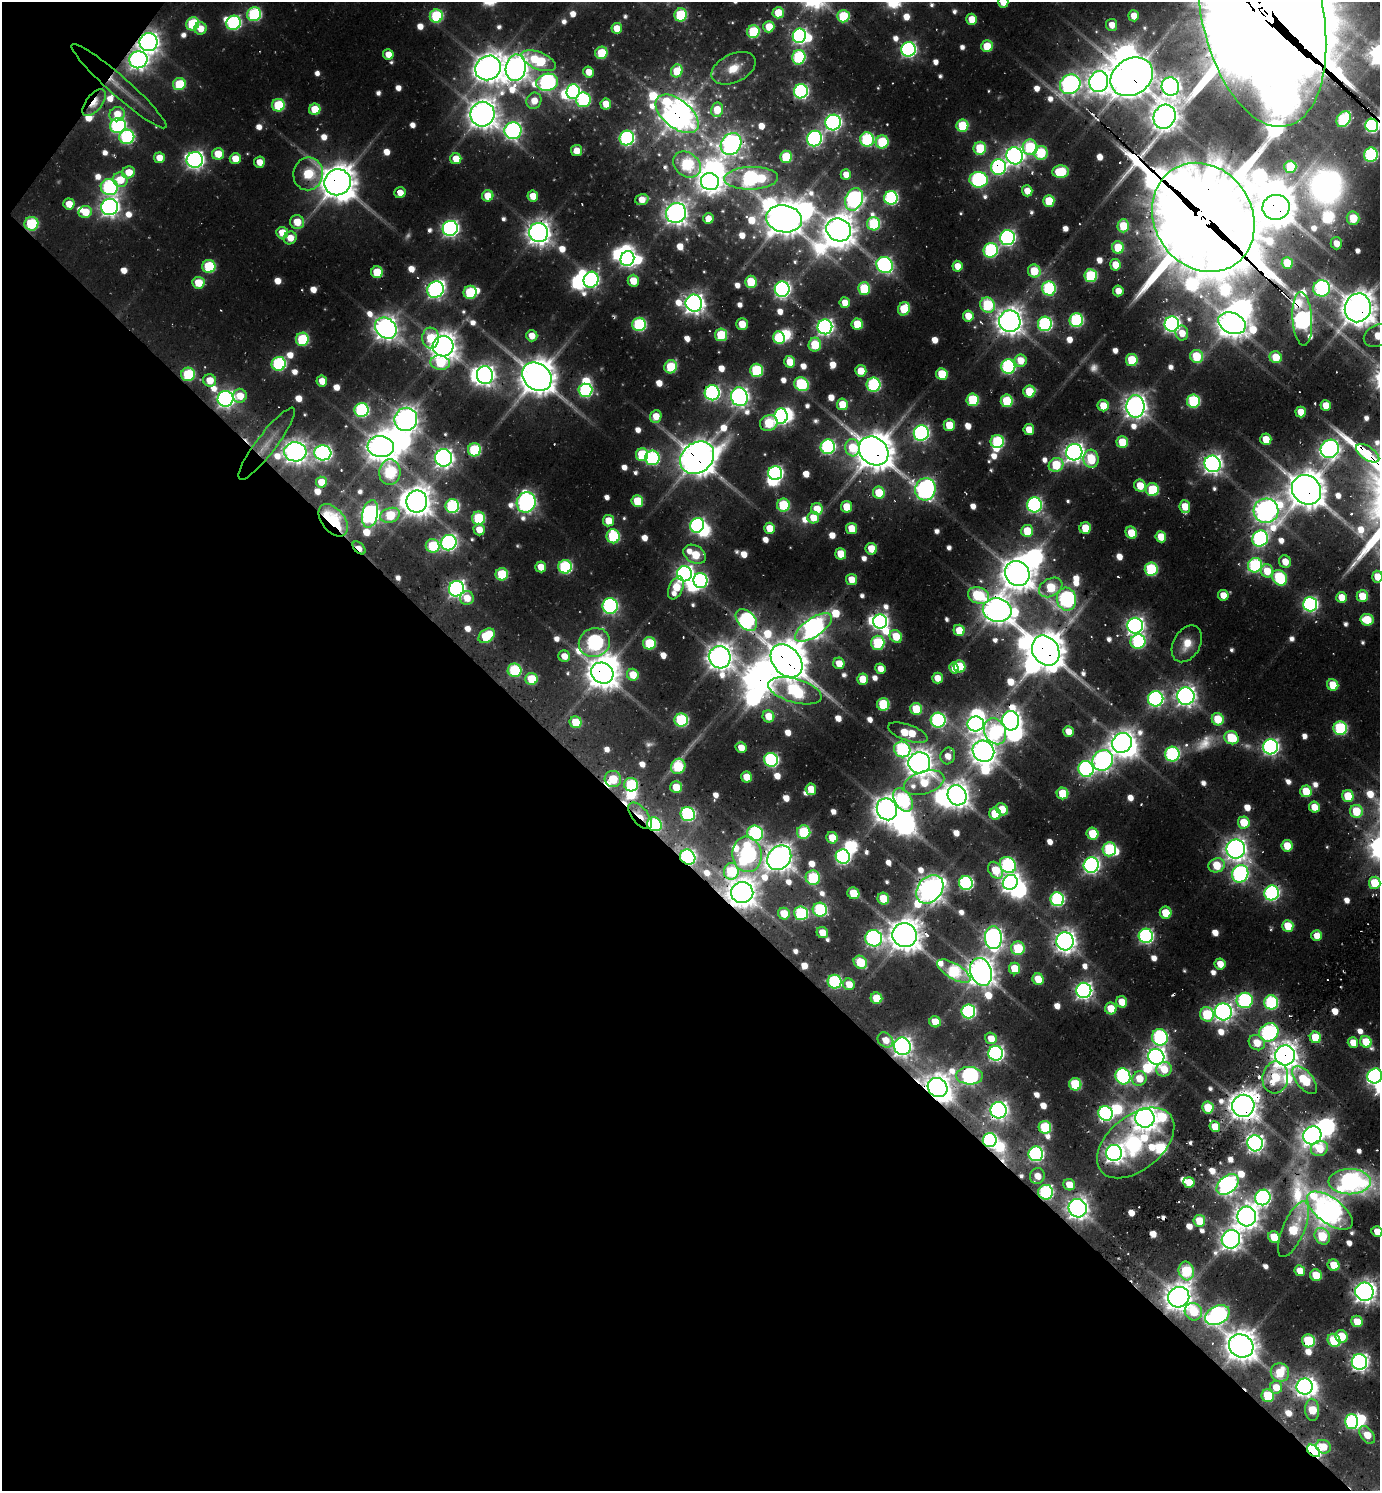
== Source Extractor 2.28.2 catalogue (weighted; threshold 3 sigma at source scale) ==
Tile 9 of 4 x 4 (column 1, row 3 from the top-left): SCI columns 644-2021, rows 1491-2979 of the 6306 x 6247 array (HDU 1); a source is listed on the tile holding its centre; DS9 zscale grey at full resolution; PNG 1382 x 1493 px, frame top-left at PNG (2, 2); each listed source drawn as its Kron ellipse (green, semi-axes under 4 px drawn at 4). Shown black and unused: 43% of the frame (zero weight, under 2 of 3 exposures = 12% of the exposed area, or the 3 px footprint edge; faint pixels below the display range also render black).
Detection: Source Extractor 2.28.2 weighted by HDU 2 'WHT'; one run over the whole footprint, this tile lists its part. Background 0.0765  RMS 0.01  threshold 0.0464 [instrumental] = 3 sigma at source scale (4.5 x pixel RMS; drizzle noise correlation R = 1.50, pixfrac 1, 0.05/0.05 arcsec/px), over >= 5 px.
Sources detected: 838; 25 too faint to see at this stretch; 56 inside a brighter object's white glare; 12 cosmic-ray / hot-pixel residue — neither listed nor drawn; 7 inside a brighter listed object's ellipse — not listed separately; of the other 738, all 500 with FLUX_AUTO >= 19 (the completeness limit of this list) listed and drawn (238 fainter detections not listed), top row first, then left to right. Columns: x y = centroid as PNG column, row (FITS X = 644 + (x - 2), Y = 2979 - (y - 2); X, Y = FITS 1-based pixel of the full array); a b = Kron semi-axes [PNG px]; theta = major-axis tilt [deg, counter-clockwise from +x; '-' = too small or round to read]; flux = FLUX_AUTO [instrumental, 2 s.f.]
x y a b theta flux
1003 2 5 5 - 26
1262 11 117 60 -78 49000
778 13 6 5 - 41
254 14 7 7 - 180
681 15 6 6 - 110
436 16 6 6 - 130
843 16 6 6 - 80
1134 16 5 5 - 21
972 19 5 5 - 29
234 23 7 7 - 250
193 24 7 6 - 110
1112 25 6 5 - 19
769 27 6 5 - 35
200 28 6 6 - 21
617 28 5 5 - 26
753 32 6 6 - 110
799 36 7 6 - 400
148 42 9 9 - 1000
987 46 6 5 - 48
908 49 7 7 - 400
601 53 6 6 - 58
388 54 5 5 - 21
799 57 7 6 - 180
138 60 9 8 - 840
539 61 18 8 -22 110
488 68 13 12 - 2000
516 68 13 10 81 1400
734 68 23 14 26 28
677 71 6 5 - 46
588 72 5 5 - 21
1132 77 22 18 34 4400
547 82 11 8 12 410
1099 82 10 9 - 1200
179 84 6 6 - 71
1070 84 11 9 36 810
119 86 63 9 -41 29
1170 87 9 8 - 920
801 91 7 7 - 330
573 92 7 6 - 240
583 100 7 7 - 180
534 101 8 7 - 23
94 103 16 8 51 29
606 104 5 5 - 26
278 105 6 6 - 88
315 109 6 5 - 43
717 110 7 6 - 38
117 114 8 7 - 27
482 114 12 12 - 2100
677 114 25 14 -39 2000
1164 117 12 10 65 1500
1344 119 8 6 56 170
833 122 8 7 - 540
118 125 8 7 - 320
1372 125 7 6 - 300
962 126 6 6 - 82
513 131 8 8 - 520
127 137 7 7 - 200
627 138 7 7 - 310
814 138 8 7 - 410
867 139 7 7 - 170
882 142 6 6 - 100
731 144 11 9 55 760
1030 147 8 7 - 130
980 148 6 6 - 72
577 151 5 5 - 20
1041 153 7 6 - 96
218 154 6 6 - 34
1371 155 7 7 - 200
1015 156 8 8 - 770
786 157 6 6 - 74
159 158 5 5 - 22
235 159 5 5 - 28
456 159 5 5 - 30
195 160 8 8 - 660
259 162 5 5 - 19
687 164 15 11 -39 150
998 167 8 7 - 320
1290 167 6 6 - 71
129 172 6 6 - 29
1061 172 8 6 5 88
308 174 16 15 - 98
846 175 5 5 - 20
751 178 27 11 2 370
120 180 7 7 - 36
979 180 9 8 - 280
337 182 13 13 - 2900
710 182 9 8 - 960
109 187 9 8 - 270
1027 191 5 5 - 24
400 193 5 5 - 19
488 196 6 5 - 34
533 196 5 5 - 27
891 198 7 6 - 240
854 199 11 8 68 530
642 200 7 5 17 22
1049 201 6 5 - 55
69 204 5 5 - 25
110 207 8 8 - 800
1276 207 14 12 12 2900
85 212 6 6 - 34
676 213 10 9 - 1100
1203 217 57 49 -57 20000
1353 218 6 6 - 49
708 219 5 5 - 20
784 219 18 13 -8 2700
297 222 7 7 - 37
31 224 7 7 - 120
874 224 6 6 - 120
1123 226 6 6 - 55
450 228 7 7 - 520
839 230 12 11 - 2200
539 232 9 9 - 1400
282 233 6 5 - 32
290 238 7 6 - 22
1007 238 7 7 - 450
1336 243 6 6 - 20
1118 248 6 6 - 55
991 250 7 7 - 220
627 259 7 6 - 430
1287 263 5 5 - 44
885 265 9 7 -42 380
1115 265 5 5 - 30
209 266 6 6 - 100
957 266 5 5 - 23
1034 271 7 6 - 58
377 272 6 6 - 54
1091 276 6 6 - 130
591 280 8 7 - 350
633 281 6 5 - 36
751 282 6 6 - 58
198 283 6 6 - 41
864 288 6 6 - 79
1049 288 7 7 - 190
1322 288 8 8 - 390
782 289 7 7 - 500
435 290 8 8 - 520
1118 291 5 5 - 20
470 292 6 6 - 100
694 303 8 8 - 990
845 303 5 5 - 24
988 305 8 7 - 120
1358 308 14 13 - 2700
904 309 7 5 65 60
968 316 5 5 - 27
1302 319 27 10 -86 720
1076 320 7 6 - 200
1010 321 11 10 - 1600
1232 323 14 10 -22 2000
639 324 7 6 - 190
742 324 6 6 - 28
857 324 5 5 - 49
1045 324 7 7 - 270
1172 324 7 7 - 560
825 327 7 7 - 550
386 328 12 9 -41 1400
1182 333 7 6 - 22
721 335 6 6 - 72
532 336 6 5 - 20
1378 336 14 10 25 36
430 338 10 8 88 43
779 338 6 5 - 110
302 339 6 6 - 110
815 345 7 6 - 63
443 346 10 10 - 1700
1197 356 6 6 - 72
1276 357 6 5 - 41
1020 360 6 6 - 29
1132 360 6 6 - 66
790 362 6 5 - 34
440 363 10 7 -10 66
279 364 7 7 - 210
1008 366 7 7 - 260
671 367 7 6 - 86
756 370 6 6 - 120
861 371 6 5 - 28
188 374 7 6 - 110
942 374 6 5 - 53
485 375 9 8 - 820
537 377 16 13 -39 3400
210 380 6 6 - 28
322 381 5 5 - 23
802 384 7 6 - 140
873 385 7 7 - 190
585 390 7 6 - 200
1029 392 6 6 - 58
712 393 7 7 - 370
240 396 7 7 - 29
739 397 9 8 - 730
225 399 8 8 - 600
973 400 6 6 - 95
1007 401 6 6 - 83
1193 401 6 6 - 150
842 404 6 5 - 39
1103 406 6 5 - 31
1135 406 11 9 89 1200
1326 406 5 5 - 29
362 410 7 7 - 230
1301 412 5 5 - 29
656 416 6 5 - 28
781 416 7 6 - 420
406 419 12 11 - 1500
769 423 9 7 24 81
949 425 6 5 - 38
1029 430 5 5 - 29
921 433 8 7 - 430
1266 439 6 5 - 29
997 442 6 6 - 150
1122 442 6 5 - 51
267 444 44 10 53 20
381 447 13 10 -5 2000
828 447 7 7 - 290
852 448 9 7 -82 48
1330 449 9 8 - 680
474 450 6 6 - 130
874 451 16 13 -41 3800
295 452 11 9 -1 1200
1074 452 8 8 - 940
323 453 8 7 - 530
1368 453 13 6 -34 660
642 455 6 6 - 85
443 458 9 8 - 820
652 458 7 7 - 200
697 458 18 15 38 3000
1091 459 9 7 -84 60
1212 464 8 8 - 860
1056 465 7 6 - 71
390 472 13 10 85 160
775 473 7 7 - 360
321 482 5 5 - 27
1140 486 6 5 - 31
925 489 11 10 - 620
1152 490 6 6 - 87
1306 490 16 14 -49 3400
879 493 6 6 - 46
637 501 6 6 - 62
417 502 11 10 - 1900
526 502 10 9 - 680
783 505 6 6 - 87
1034 505 7 7 - 360
452 506 7 7 - 190
846 507 6 5 - 39
1185 507 6 5 - 33
817 509 6 5 - 36
1266 511 12 12 - 1300
370 514 14 8 78 720
390 515 10 7 18 63
478 518 6 6 - 100
813 518 6 6 - 30
333 520 19 11 -51 130
608 521 5 5 - 30
697 525 7 7 - 340
770 528 5 5 - 34
851 528 5 5 - 36
1085 528 6 5 - 41
479 530 6 5 - 21
1027 531 6 6 - 49
1131 533 6 5 - 46
613 536 7 6 - 130
1161 537 5 5 - 33
1260 538 8 7 - 330
449 543 8 7 - 430
433 546 7 6 - 89
359 548 8 4 -45 22
871 549 6 5 - 35
695 554 12 8 -29 58
841 554 6 5 - 39
1285 562 6 6 - 22
1255 565 7 7 - 190
541 567 5 5 - 24
565 567 7 6 - 190
1151 569 6 6 - 140
1267 571 6 6 - 34
1017 573 13 12 - 2500
502 574 6 6 - 80
684 574 7 7 - 640
1377 577 6 5 - 29
1280 578 8 6 -53 140
851 579 5 5 - 27
700 580 7 7 - 260
1051 587 12 9 29 75
676 588 12 7 66 43
456 589 8 7 - 590
1223 595 5 5 - 21
979 596 11 8 -19 110
1362 596 6 5 - 41
1342 597 5 5 - 31
467 598 7 7 - 25
1066 599 11 9 -81 430
1310 604 7 7 - 370
610 606 7 7 - 350
997 610 14 11 -11 1800
746 620 12 8 -45 350
1367 620 6 6 - 50
880 621 7 7 - 440
1135 626 8 8 - 720
813 628 21 9 34 990
959 630 5 5 - 32
487 636 9 6 36 84
896 636 7 5 -50 41
1138 641 7 7 - 190
594 642 16 14 22 390
649 643 6 6 - 85
878 643 7 6 - 130
1187 644 19 13 61 28
1046 651 16 13 -57 3300
564 656 6 5 - 19
720 657 11 11 - 1700
787 661 18 13 -49 3800
839 663 6 5 - 26
959 666 6 6 - 52
954 668 5 4 - 24
880 669 5 5 - 19
515 670 7 6 - 120
602 673 11 10 - 2100
633 675 6 5 - 34
937 678 5 5 - 24
531 679 6 6 - 50
862 679 5 5 - 33
1333 685 6 5 - 43
795 691 27 12 -16 210
1186 696 9 8 - 940
1156 699 8 7 - 400
883 704 6 6 - 93
916 709 6 6 - 68
768 716 6 6 - 32
1218 719 6 6 - 52
681 720 7 6 - 170
938 720 7 7 - 310
1011 721 10 8 86 890
576 722 6 6 - 52
976 724 8 7 - 620
1340 728 7 6 - 170
995 731 13 10 -64 180
1068 732 5 5 - 23
908 733 21 8 -19 61
1231 738 7 6 - 67
1122 743 10 9 - 1400
741 747 5 5 - 21
1271 747 7 7 - 490
902 749 8 7 - 180
983 751 11 10 - 1600
1172 754 7 7 - 260
948 756 8 7 - 20
771 760 7 7 - 280
1103 760 11 10 - 810
919 763 11 10 - 1700
678 766 8 7 - 98
1086 769 8 7 - 400
747 777 5 5 - 35
613 779 8 8 - 57
924 783 21 11 18 53
631 785 7 6 - 110
676 787 6 6 - 38
811 789 6 5 - 28
1306 791 6 6 - 48
1062 793 6 5 - 55
957 795 10 9 - 1400
1348 796 6 5 - 52
903 800 13 8 -57 180
1314 807 5 5 - 25
887 809 11 10 - 1800
1002 809 7 5 -44 30
1356 811 6 6 - 57
688 814 7 7 - 230
995 814 6 5 - 60
640 816 16 8 -51 30
1244 822 6 6 - 46
654 824 7 6 - 160
804 832 7 6 - 99
755 833 8 7 - 270
1093 834 6 5 - 62
832 838 6 5 - 38
1287 846 6 5 - 39
1109 849 7 6 - 120
1236 849 9 9 - 1100
747 854 18 14 -82 460
688 857 8 7 - 330
843 857 7 7 - 340
779 858 13 11 48 1700
1008 865 9 7 -44 260
1091 865 8 7 - 500
1217 865 8 7 - 49
995 870 9 6 -57 48
731 871 8 7 - 97
1240 874 9 8 - 440
813 878 7 7 - 120
1010 882 8 7 - 830
966 883 7 7 - 260
1375 883 6 5 - 55
930 889 16 12 50 1500
742 893 11 10 - 1800
853 893 6 5 - 49
1272 893 7 7 - 340
883 899 6 5 - 47
1057 899 7 7 - 240
820 910 7 7 - 180
801 913 7 7 - 170
1166 913 6 6 - 40
784 914 6 5 - 35
1288 926 6 5 - 45
822 933 6 5 - 26
905 935 12 12 - 2400
1317 935 5 5 - 27
1146 936 7 7 - 340
874 938 8 8 - 450
993 938 11 8 -88 810
1065 941 9 8 - 1100
1018 948 7 7 - 80
860 962 7 6 - 61
1220 964 5 5 - 23
1015 969 6 5 - 45
954 971 19 7 -31 160
981 972 14 10 -70 1900
1038 979 6 5 - 36
835 982 7 7 - 210
849 984 6 5 - 26
1084 990 7 7 - 600
876 998 6 5 - 48
1245 1000 8 7 - 280
1122 1002 6 5 - 31
1271 1002 7 7 - 200
1111 1008 6 6 - 36
968 1011 7 7 - 270
1223 1012 8 8 - 760
1207 1014 7 6 - 98
935 1022 6 5 - 35
1269 1032 10 8 31 310
1160 1037 8 8 - 270
1315 1037 6 5 - 50
991 1038 6 5 - 23
885 1040 8 7 - 22
1353 1042 5 5 - 23
1366 1042 6 5 - 54
1257 1043 8 7 - 31
902 1046 8 8 - 790
996 1053 7 7 - 450
1285 1055 10 10 - 1600
1156 1057 8 7 - 820
1164 1069 8 7 - 31
970 1076 13 9 -3 460
1123 1076 8 7 - 320
1375 1076 8 7 - 350
1275 1077 16 13 82 62
1139 1078 7 7 - 31
1305 1080 17 8 -50 85
1075 1084 6 6 - 97
937 1087 10 9 - 1500
1243 1106 11 11 - 1900
1208 1107 6 5 - 49
999 1110 8 8 - 760
1105 1113 7 7 - 350
1145 1118 9 9 - 1400
1045 1127 6 6 - 100
1215 1127 5 5 - 35
1312 1135 9 8 - 930
990 1140 7 7 - 290
1136 1143 45 27 39 180
1255 1143 8 7 - 630
1319 1148 9 7 20 44
1114 1153 8 8 - 860
1036 1154 7 7 - 350
1037 1176 8 7 - 22
1189 1182 5 5 - 35
1350 1182 21 12 0 580
1228 1184 12 8 40 800
1069 1185 6 5 - 28
1046 1192 7 7 - 220
1263 1197 8 7 - 470
1078 1208 9 9 - 1100
1330 1211 27 12 -37 1400
1247 1216 10 9 - 1400
1199 1221 6 6 - 45
1293 1229 30 11 67 86
1377 1231 5 5 - 24
1322 1236 9 7 -59 73
1274 1237 6 5 - 43
1231 1239 9 9 - 1100
1334 1265 6 5 - 42
1186 1271 9 7 -74 130
1300 1271 5 5 - 26
1316 1275 6 5 - 49
1364 1292 9 9 - 1100
1179 1297 11 10 - 1700
1193 1312 9 8 - 48
1217 1315 13 8 27 540
1357 1321 6 5 - 42
1341 1336 6 6 - 45
1334 1340 7 6 - 100
1308 1341 6 6 - 120
1241 1346 13 11 -35 2300
1359 1362 8 7 - 670
1280 1372 9 9 - 59
1305 1386 8 8 - 830
1276 1387 6 6 - 26
1268 1396 6 6 - 73
1312 1410 11 7 -87 56
1352 1421 7 6 - 220
1367 1435 10 6 -53 31
1323 1447 8 6 -28 28
1313 1451 7 5 -41 370
Overlapping masked pixels (flux is a lower limit): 71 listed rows (the first 20) at x y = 1262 11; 148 42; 138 60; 1132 77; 119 86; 94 103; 677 114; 1372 125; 1015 156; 687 164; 998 167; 337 182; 1276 207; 1203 217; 784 219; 31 224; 839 230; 539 232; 377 272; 1322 288
Isophote crosses this tile's border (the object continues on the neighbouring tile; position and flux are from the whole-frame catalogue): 11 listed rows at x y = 1003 2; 1262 11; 1372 125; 1358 308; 1378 336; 1368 453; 1377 577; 1375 1076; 1350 1182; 1377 1231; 1364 1292